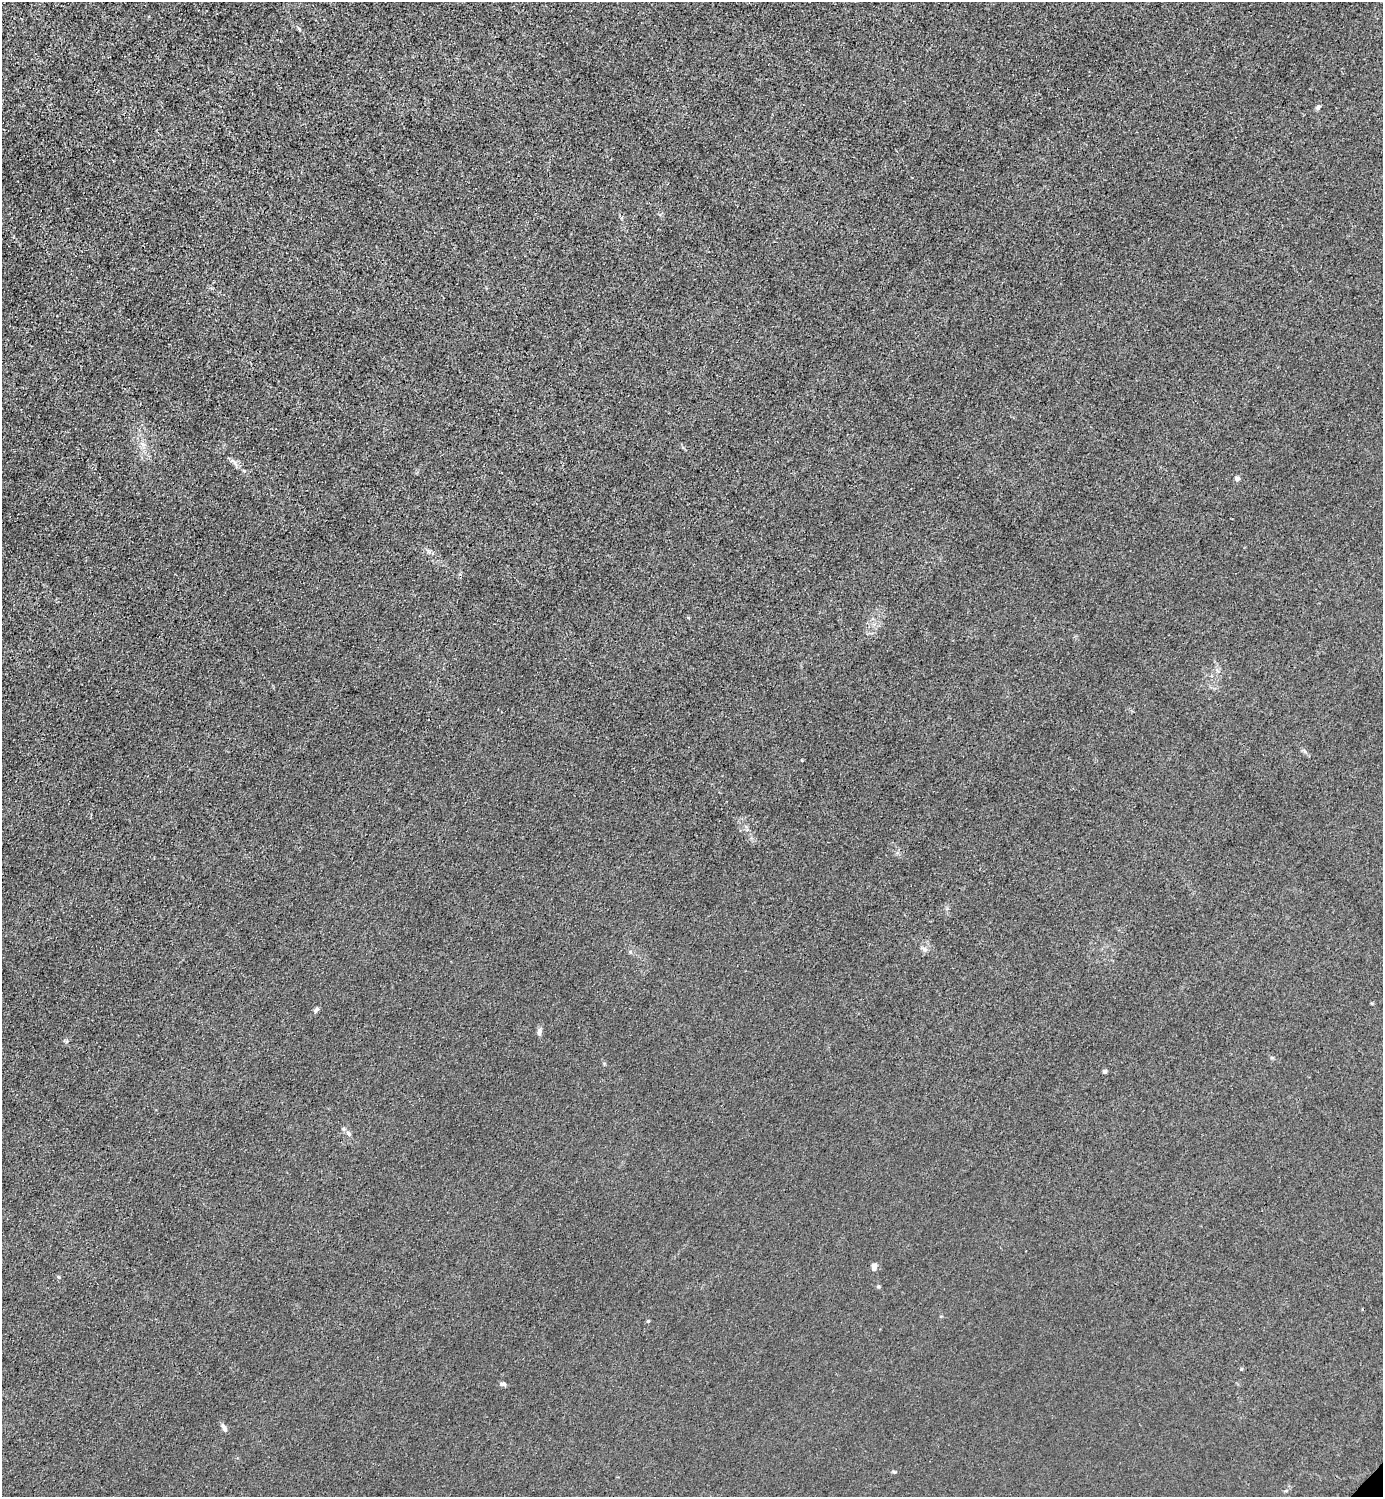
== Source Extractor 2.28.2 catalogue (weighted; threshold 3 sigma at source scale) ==
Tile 11 of 4 x 4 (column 3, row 3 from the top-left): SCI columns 3065-4445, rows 1498-2992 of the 5985 x 5985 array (HDU 1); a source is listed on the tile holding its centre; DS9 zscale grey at full resolution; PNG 1385 x 1499 px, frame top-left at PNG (2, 2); no overlay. Shown black and unused: <1% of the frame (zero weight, under 3 of 4 exposures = <1% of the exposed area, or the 3 px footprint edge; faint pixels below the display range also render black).
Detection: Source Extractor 2.28.2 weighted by HDU 2 'WHT'; one run over the whole footprint, this tile lists its part. Background 0.0214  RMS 0.0062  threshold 0.028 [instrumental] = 3 sigma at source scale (4.5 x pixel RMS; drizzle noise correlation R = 1.50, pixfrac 1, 0.05/0.05 arcsec/px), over >= 5 px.
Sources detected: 18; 1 cosmic-ray / hot-pixel residue — not listed; the other 17 listed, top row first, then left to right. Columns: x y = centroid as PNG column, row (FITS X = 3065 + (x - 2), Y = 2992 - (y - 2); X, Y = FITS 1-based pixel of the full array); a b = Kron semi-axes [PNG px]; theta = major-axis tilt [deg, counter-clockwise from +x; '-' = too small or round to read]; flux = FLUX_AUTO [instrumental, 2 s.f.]
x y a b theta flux
1318 107 7 5 47 1.4
1237 479 4 4 - 3.2
1304 751 6 4 -70 1
802 760 3 2 - 0.66
924 949 10 5 -25 1.7
630 952 6 4 -72 0.8
316 1010 7 5 39 1.5
539 1032 10 6 79 2.1
1105 1071 4 4 - 1.9
348 1133 7 5 -47 1.6
874 1267 9 6 78 2.8
59 1277 5 4 - 0.91
648 1321 4 4 - 0.87
1241 1369 4 4 - 0.67
503 1384 9 5 7 1.6
224 1428 9 5 -64 2.7
894 1472 6 3 -19 0.74